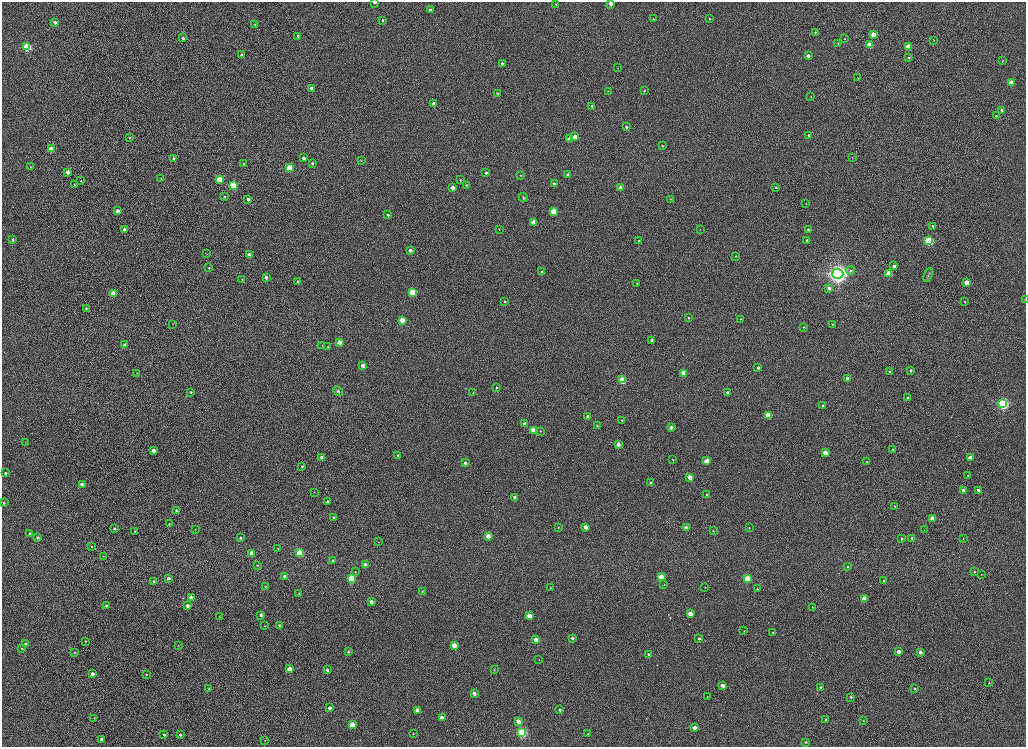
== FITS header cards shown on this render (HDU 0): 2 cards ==
NAXIS1  =                 2048
NAXIS2  =                 1489

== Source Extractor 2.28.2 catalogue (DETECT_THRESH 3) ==
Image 2048 x 1489 px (HDU 0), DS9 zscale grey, zoomed out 1/2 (1 PNG px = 2 x 2 image px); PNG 1028 x 749 px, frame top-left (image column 1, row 1489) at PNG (2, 2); each listed source drawn as its Kron ellipse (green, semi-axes under 4 px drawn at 4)
Background 1010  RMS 3.6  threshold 10.7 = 3 sigma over >= 5 px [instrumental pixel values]
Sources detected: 274; all 274 listed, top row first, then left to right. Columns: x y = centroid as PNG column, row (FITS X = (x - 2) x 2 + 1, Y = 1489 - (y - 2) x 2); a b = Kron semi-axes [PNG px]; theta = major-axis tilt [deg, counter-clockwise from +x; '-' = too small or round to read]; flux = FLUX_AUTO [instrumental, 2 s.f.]
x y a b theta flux
375 2 3 2 - 1800
611 3 3 3 - 5900
556 4 3 2 - 540
430 10 3 3 - 2300
709 18 2 2 - 620
654 19 3 2 - 430
383 20 3 3 - 730
55 22 3 3 - 4000
255 24 3 2 - 350
815 32 3 3 - 770
873 34 3 3 - 11000
298 36 3 3 - 1000
183 38 3 3 - 2200
845 39 3 3 - 600
934 40 3 3 - 440
838 43 3 2 - 490
870 45 3 3 - 21000
908 46 3 3 - 16000
27 47 4 3 - 52000
242 55 3 3 - 910
808 56 3 3 - 3800
909 58 3 3 - 980
1002 61 3 2 - 470
502 64 3 3 - 1600
617 68 2 2 - 240
858 78 2 2 - 320
1011 82 3 3 - 14000
311 88 3 3 - 2700
608 91 3 2 - 390
644 91 3 2 - 750
498 94 3 3 - 750
811 96 3 2 - 270
434 104 3 3 - 4300
592 106 3 3 - 1400
1002 110 3 3 - 1500
996 116 3 3 - 840
626 127 3 3 - 1800
809 135 4 3 - 690
130 137 2 2 - 410
575 137 3 3 - 13000
569 139 3 3 - 5100
662 146 3 3 - 630
51 149 3 3 - 16000
852 157 3 2 - 370
304 158 3 2 - 2800
173 159 3 2 - 2400
361 161 3 2 - 360
312 163 3 2 - 1300
243 164 3 3 - 560
30 167 3 2 - 320
289 168 3 3 - 35000
68 172 3 3 - 5400
486 173 3 3 - 1500
521 175 3 2 - 400
568 175 3 3 - 2900
161 178 2 2 - 410
219 179 3 3 - 17000
460 180 3 3 - 510
81 181 3 3 - 740
554 184 3 3 - 3100
75 185 3 2 - 540
233 185 3 3 - 44000
466 185 3 3 - 670
776 187 3 3 - 690
453 188 3 3 - 7200
620 188 3 3 - 9500
224 197 3 3 - 960
523 198 5 3 - 1000
248 199 3 3 - 3100
670 199 3 2 - 370
806 203 2 2 - 240
117 211 3 3 - 5300
554 211 3 3 - 25000
388 215 3 2 - 1400
534 222 3 3 - 15000
933 226 3 3 - 970
124 229 3 2 - 2700
499 229 3 2 - 300
700 229 2 2 - 300
809 229 3 3 - 2500
13 240 3 2 - 2100
807 240 3 3 - 910
639 241 3 3 - 450
929 241 3 3 - 74000
410 250 3 3 - 3300
207 254 2 2 - 260
249 255 3 3 - 5200
736 256 3 2 - 400
894 266 3 3 - 2700
209 268 2 2 - 490
851 271 4 4 - 1200
542 272 3 3 - 1500
889 273 3 3 - 17000
838 274 5 5 - 510000
928 275 7 3 70 1300
266 277 3 3 - 3400
242 280 2 2 - 380
297 281 3 3 - 780
967 283 3 3 - 20000
637 284 2 2 - 630
829 288 3 3 - 2500
413 292 3 3 - 36000
113 293 3 3 - 17000
1025 299 4 1 - 300
505 301 3 2 - 700
965 302 3 3 - 660
86 308 3 3 - 770
689 318 3 3 - 840
740 319 3 2 - 420
402 320 3 3 - 14000
173 324 3 2 - 220
832 324 3 3 - 520
804 327 3 3 - 520
652 340 3 2 - 1600
339 342 3 3 - 9000
125 345 3 3 - 2900
322 346 3 2 - 330
328 347 3 2 - 430
363 365 3 3 - 7600
758 368 3 3 - 2200
911 370 3 3 - 1500
890 372 3 2 - 880
137 373 3 2 - 370
683 373 3 3 - 12000
848 379 3 3 - 5700
622 380 3 3 - 45000
496 387 3 2 - 820
338 391 5 4 - 1200
191 392 3 3 - 1000
727 392 3 3 - 1300
473 393 3 3 - 470
908 398 3 3 - 1100
1003 404 4 3 - 180000
823 406 3 3 - 2000
768 415 3 3 - 26000
588 416 3 3 - 3200
622 420 3 3 - 530
525 424 3 3 - 8300
597 426 3 3 - 860
671 427 3 3 - 4200
533 430 3 3 - 19000
540 431 3 2 - 470
26 442 3 2 - 280
618 444 3 3 - 6700
893 449 3 2 - 750
153 450 3 3 - 4800
825 453 3 3 - 16000
398 455 3 2 - 1000
322 458 3 3 - 6800
970 458 3 3 - 6800
673 460 3 2 - 410
707 461 3 3 - 17000
867 462 3 2 - 540
465 463 3 2 - 1700
302 466 3 2 - 880
5 473 3 2 - 1300
968 475 2 2 - 310
690 477 3 3 - 12000
651 483 3 3 - 1900
82 485 3 3 - 5000
963 490 3 3 - 4000
978 490 3 3 - 1800
314 492 2 2 - 270
706 494 3 3 - 720
514 497 3 3 - 2500
327 502 3 2 - 1200
4 503 3 3 - 870
894 506 3 3 - 570
176 510 3 3 - 1800
334 517 3 3 - 1800
933 518 3 3 - 10000
169 524 3 3 - 550
558 527 3 2 - 390
585 527 3 3 - 7100
686 527 3 3 - 3900
749 528 2 2 - 370
114 529 2 2 - 1100
195 529 3 2 - 270
924 530 2 2 - 290
135 531 4 3 - 530
713 531 3 3 - 430
29 533 3 2 - 740
488 536 3 3 - 9000
38 538 3 3 - 1900
240 538 3 3 - 1200
912 538 3 3 - 1400
963 538 3 2 - 320
902 539 3 2 - 1100
379 542 3 2 - 220
92 546 3 3 - 730
278 549 3 3 - 460
252 553 3 3 - 15000
299 553 4 3 - 41000
103 556 3 3 - 410
333 561 3 3 - 1000
258 565 3 3 - 520
365 565 3 3 - 3900
847 567 3 3 - 740
355 572 3 3 - 450
974 572 3 3 - 870
981 574 2 2 - 270
284 576 2 2 - 1700
661 577 3 3 - 24000
168 578 3 3 - 2500
351 579 3 3 - 44000
747 579 3 3 - 37000
884 580 3 3 - 570
154 581 3 2 - 900
664 585 3 2 - 320
265 587 2 2 - 380
705 587 3 2 - 240
550 588 2 2 - 320
757 589 3 2 - 450
422 591 2 2 - 430
299 593 3 3 - 760
191 598 3 3 - 9400
864 599 3 3 - 16000
371 602 3 2 - 4300
107 606 3 2 - 1500
188 606 3 3 - 4400
812 607 3 2 - 300
690 614 3 3 - 8600
261 615 3 2 - 2300
220 616 2 2 - 230
529 616 3 3 - 14000
265 626 2 2 - 470
279 626 2 2 - 860
744 631 2 2 - 370
773 632 2 2 - 550
572 638 3 2 - 1700
699 639 3 2 - 1200
536 640 3 3 - 10000
85 641 2 2 - 460
25 644 3 2 - 1100
454 645 3 3 - 14000
178 646 2 2 - 200
22 648 2 2 - 490
899 651 3 3 - 5200
348 652 3 2 - 1100
920 652 3 3 - 3900
75 653 2 2 - 430
649 654 3 2 - 1800
539 660 2 2 - 270
290 669 3 3 - 13000
327 670 3 2 - 1600
494 670 3 2 - 330
92 674 3 2 - 4300
146 674 2 2 - 590
989 683 3 3 - 400
723 686 4 3 - 5400
820 687 3 2 - 1100
915 688 3 3 - 1100
209 689 3 2 - 540
474 693 3 3 - 5400
707 697 3 2 - 210
851 697 3 2 - 1200
330 708 3 3 - 3500
417 710 3 3 - 7600
560 710 3 2 - 1300
94 718 3 2 - 300
442 718 3 3 - 8900
826 720 3 2 - 1700
518 721 3 3 - 7700
863 721 2 2 - 290
352 725 3 3 - 19000
694 728 3 3 - 5700
522 732 4 3 - 140000
180 734 3 2 - 1700
413 734 2 2 - 490
588 734 3 2 - 510
164 735 3 2 - 1100
101 739 3 2 - 2300
265 740 2 2 - 290
806 742 3 3 - 690
At the frame edge (FLAGS 8, measured only in part): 3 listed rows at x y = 375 2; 611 3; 1025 299

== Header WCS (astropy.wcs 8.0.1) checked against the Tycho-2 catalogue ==
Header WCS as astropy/WCSLIB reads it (CRVAL/CRPIX/CD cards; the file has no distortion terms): RA---TAN/DEC--TAN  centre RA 23:45:54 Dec +45:10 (356.47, +45.17 deg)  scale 0.396 arcsec/px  FOV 13.5' x 9.8'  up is +165 deg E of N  parity normal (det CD < 0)
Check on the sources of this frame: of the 60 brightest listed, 3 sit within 1.5 arcsec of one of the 3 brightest Tycho-2 stars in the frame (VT <= 11.56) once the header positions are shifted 1.04 arcsec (0.53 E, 0.89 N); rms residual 0.31 arcsec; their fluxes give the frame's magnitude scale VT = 23.25 - 2.5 log10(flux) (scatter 0.16 mag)
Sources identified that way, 2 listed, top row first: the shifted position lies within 1.5 arcsec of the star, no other Tycho-2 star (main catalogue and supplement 1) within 3.0 arcsec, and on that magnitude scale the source's flux lands within +1.5 / -3 mag of the star's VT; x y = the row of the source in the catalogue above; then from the Tycho-2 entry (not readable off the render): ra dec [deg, ICRS J2000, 3 dp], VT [Tycho-2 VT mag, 2 dp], TYC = Tycho-2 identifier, HIP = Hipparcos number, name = IAU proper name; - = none
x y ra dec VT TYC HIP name
27 47 356.356 +45.071 11.46 3638-2367-1 - -
299 553 356.395 +45.194 11.56 3638-2323-1 - -